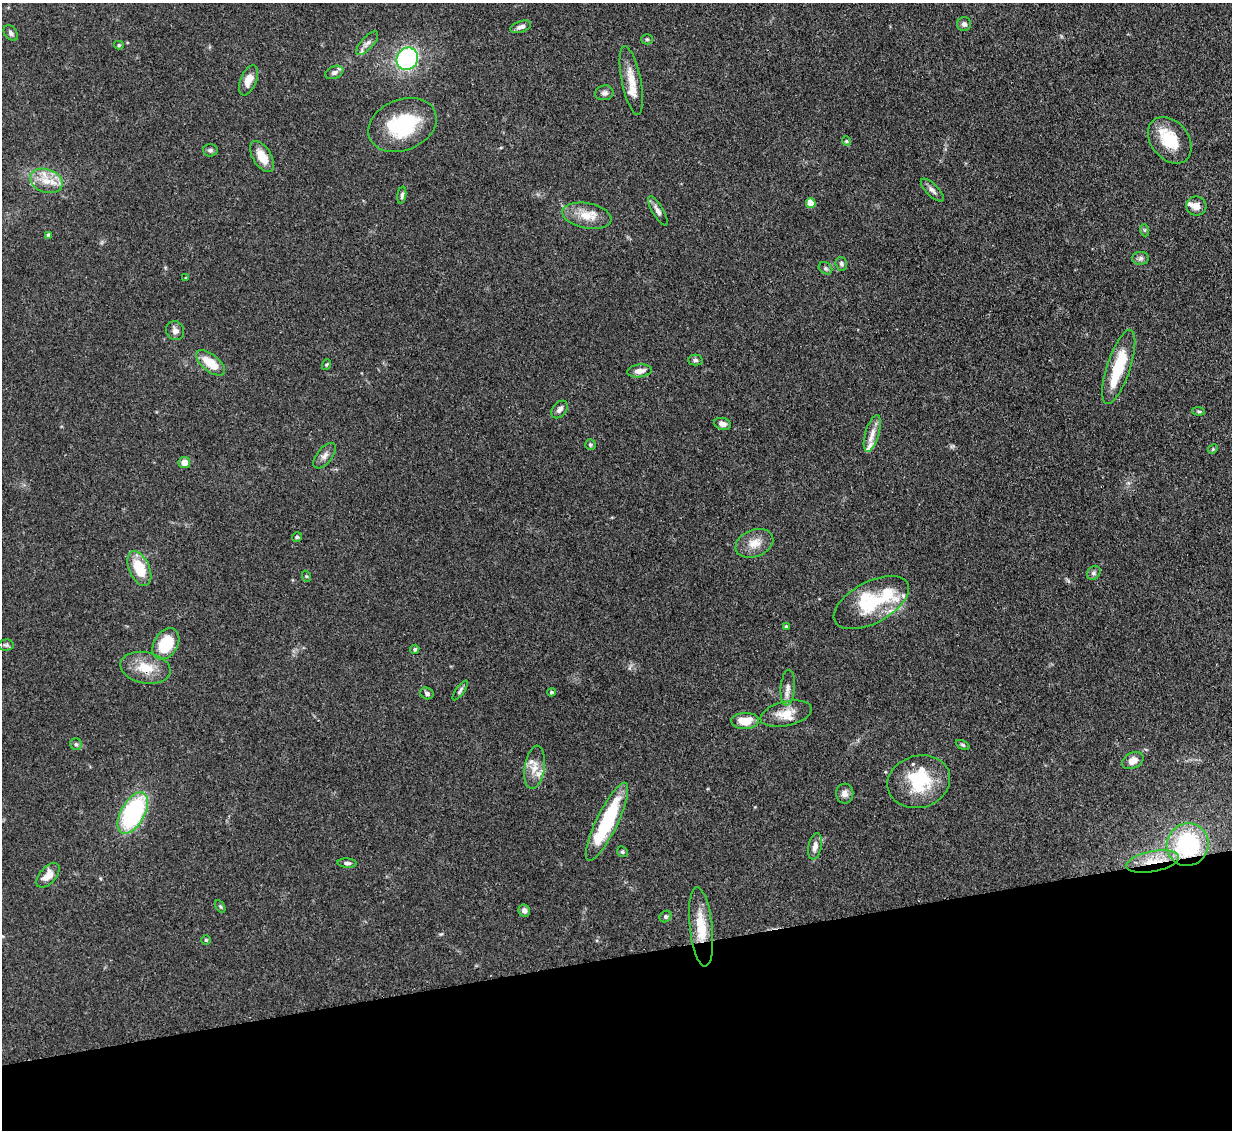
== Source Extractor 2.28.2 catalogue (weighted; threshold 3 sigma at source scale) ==
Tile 14 of 4 x 4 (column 2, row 4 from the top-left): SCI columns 1314-2543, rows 213-1340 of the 5083 x 5061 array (HDU 1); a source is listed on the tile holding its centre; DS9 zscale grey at full resolution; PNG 1234 x 1132 px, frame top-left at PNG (2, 3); each listed source drawn as its Kron ellipse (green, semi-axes under 4 px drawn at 4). Shown black and unused: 15% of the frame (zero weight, under 3 of 4 exposures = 9% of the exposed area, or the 3 px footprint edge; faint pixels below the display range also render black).
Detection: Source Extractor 2.28.2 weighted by HDU 2 'WHT'; one run over the whole footprint, this tile lists its part. Background 0.124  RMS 0.0049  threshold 0.0222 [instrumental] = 3 sigma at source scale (4.5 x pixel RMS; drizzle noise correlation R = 1.50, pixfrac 1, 0.05/0.05 arcsec/px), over >= 5 px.
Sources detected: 92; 1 inside a brighter object's white glare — neither listed nor drawn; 12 inside a brighter listed object's ellipse — not listed separately; the other 79 listed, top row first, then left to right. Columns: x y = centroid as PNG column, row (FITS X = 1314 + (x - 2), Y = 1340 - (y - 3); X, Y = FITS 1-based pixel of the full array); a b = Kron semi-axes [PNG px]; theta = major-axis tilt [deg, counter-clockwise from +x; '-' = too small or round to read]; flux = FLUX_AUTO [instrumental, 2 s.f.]
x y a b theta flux
964 24 7 7 - 1.5
521 27 11 5 17 2
11 33 9 6 -53 1.3
647 39 5 5 - 0.73
367 43 15 6 48 2.6
119 45 5 4 - 0.7
407 59 11 10 - 67
334 72 9 6 22 1.8
248 80 16 8 67 5.2
631 80 35 9 -79 8.6
604 93 9 7 9 1.8
402 125 35 25 22 34
1170 140 26 18 -51 17
846 141 4 4 - 0.57
210 150 7 6 - 1.2
262 157 17 9 -58 7.7
46 181 17 11 -20 8.4
932 190 15 6 -45 2.1
402 195 8 4 81 1.1
811 203 5 4 - 11
1196 206 10 9 - 3.8
658 211 17 5 -59 2.6
587 216 25 12 -10 9.6
1144 230 6 4 -71 0.76
48 235 4 4 - 2
1141 258 8 6 1 1.6
841 264 7 5 -74 1.3
825 268 7 5 -36 1.1
186 278 3 3 - 0.45
175 331 10 9 - 2.5
695 360 7 5 1 1.2
210 363 17 8 -39 10
326 365 5 3 - 0.53
1119 367 39 12 72 21
639 371 12 6 7 3.8
559 409 10 6 52 2.2
1199 411 6 4 -6 0.74
722 424 8 6 -15 2.3
872 433 19 7 74 4.3
590 445 5 5 - 0.96
1213 449 5 4 - 0.57
325 456 15 7 52 2.8
184 462 6 5 - 3.8
297 537 5 5 - 0.73
754 543 19 13 22 6.9
139 568 18 10 -66 16
1094 573 7 6 - 1.4
306 576 6 3 -70 0.61
871 602 41 20 28 28
786 626 3 3 - 0.86
166 644 17 11 57 21
6 645 7 5 2 1.1
415 649 5 4 - 1
145 668 25 15 -12 12
788 688 18 7 85 3.3
460 691 11 3 55 1.1
551 692 4 3 - 0.66
427 693 7 5 -23 1.4
786 714 26 12 13 8.7
745 721 14 8 2 8.7
76 744 6 6 - 1
963 745 7 4 -27 0.8
1133 761 11 7 27 4.7
535 767 22 10 81 6.7
919 782 32 26 17 26
845 794 10 8 -89 3
133 813 22 12 61 75
607 822 43 10 64 43
1188 845 21 21 - 51
815 846 13 6 78 3.3
622 852 6 5 - 0.77
1153 862 27 10 11 12
347 863 9 4 -4 1.4
48 875 15 8 47 5.5
220 906 7 4 -58 0.72
524 911 6 6 - 2.2
665 916 6 5 - 1.1
701 927 40 11 -84 15
206 940 5 5 - 0.61
Overlapping masked pixels (flux is a lower limit): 3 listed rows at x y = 145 668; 1188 845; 1153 862